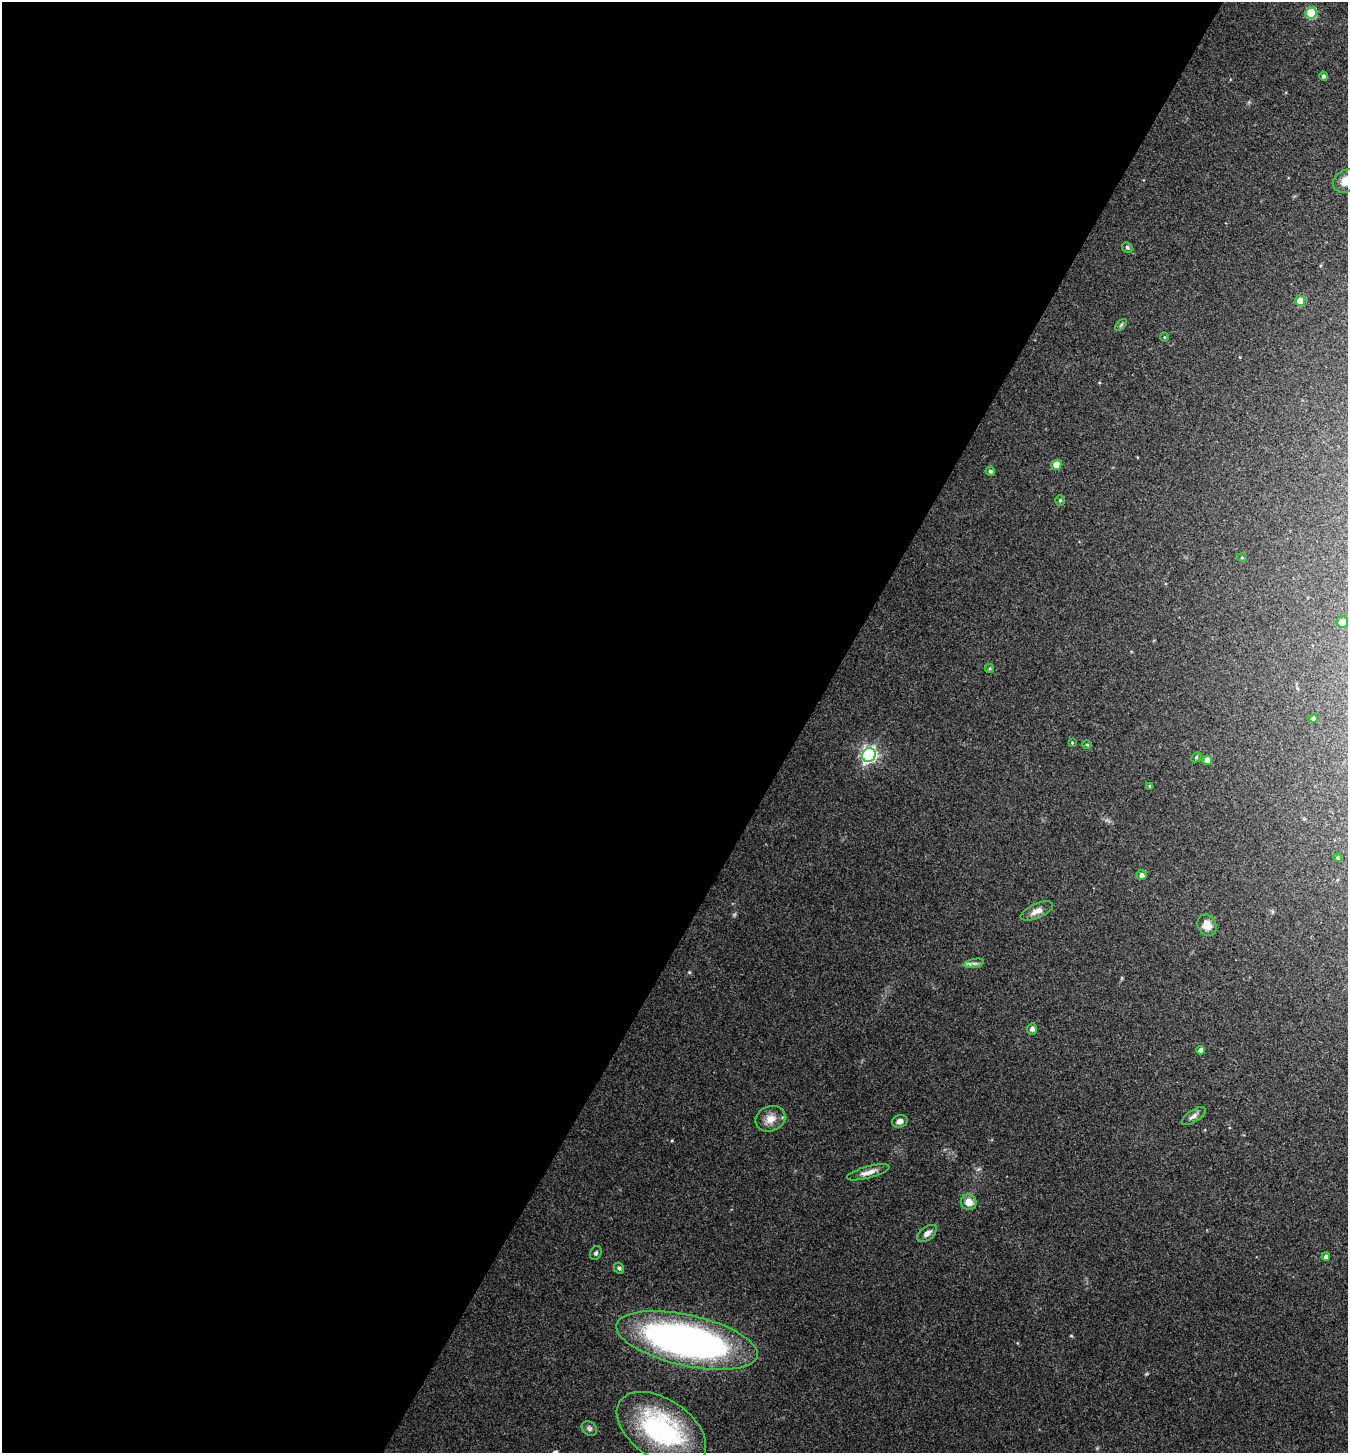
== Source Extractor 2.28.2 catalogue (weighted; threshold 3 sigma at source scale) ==
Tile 5 of 4 x 4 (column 1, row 2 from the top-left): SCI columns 150-1495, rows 2909-4359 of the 5820 x 5813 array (HDU 1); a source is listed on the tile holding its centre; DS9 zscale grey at full resolution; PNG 1350 x 1455 px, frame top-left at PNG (2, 2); each listed source drawn as its Kron ellipse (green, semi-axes under 4 px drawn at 4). Shown black and unused: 60% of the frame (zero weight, under 3 of 4 exposures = <1% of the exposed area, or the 3 px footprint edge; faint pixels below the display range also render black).
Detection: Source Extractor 2.28.2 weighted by HDU 2 'WHT'; one run over the whole footprint, this tile lists its part. Background 0.0707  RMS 0.0055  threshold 0.0246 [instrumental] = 3 sigma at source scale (4.5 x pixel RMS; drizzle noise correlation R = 1.50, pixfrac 1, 0.05/0.05 arcsec/px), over >= 5 px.
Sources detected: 40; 1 inside a brighter listed object's ellipse — not listed separately; the other 39 listed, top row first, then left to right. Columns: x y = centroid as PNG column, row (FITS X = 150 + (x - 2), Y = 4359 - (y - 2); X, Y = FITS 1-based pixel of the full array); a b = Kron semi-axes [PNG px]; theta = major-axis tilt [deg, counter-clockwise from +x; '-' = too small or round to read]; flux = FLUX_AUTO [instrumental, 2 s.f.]
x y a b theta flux
1311 13 5 5 - 34
1323 76 4 4 - 1.1
1346 181 14 10 34 6.1
1127 247 5 5 - 0.95
1300 301 5 5 - 11
1121 325 7 4 46 0.89
1164 337 5 3 - 0.5
1056 465 5 5 - 6.9
990 471 5 4 - 1.3
1060 500 5 4 - 0.95
1242 558 5 3 - 0.5
1342 622 6 5 - 3.8
990 668 5 4 - 0.75
1313 718 4 4 - 1.3
1072 743 4 3 - 0.51
1087 745 4 3 - 0.52
869 755 7 6 - 160
1196 757 5 3 - 0.65
1207 760 5 4 - 5.9
1150 786 4 3 - 0.77
1338 858 4 4 - 0.92
1142 875 5 5 - 1.8
1037 911 17 7 24 4
1207 925 11 9 -62 5.3
974 963 10 4 13 1.5
1032 1029 5 5 - 2.1
1201 1050 4 4 - 2
1194 1116 14 6 33 2.3
770 1119 15 12 22 5.9
900 1121 8 6 17 2.8
868 1172 22 6 15 4
969 1202 8 7 - 5.2
927 1233 11 6 38 2.5
596 1253 7 5 62 1.2
1326 1257 4 4 - 1.6
619 1268 6 5 - 1
687 1340 72 25 -13 240
589 1429 8 6 -37 1.4
661 1429 50 30 -34 73
Isophote crosses this tile's border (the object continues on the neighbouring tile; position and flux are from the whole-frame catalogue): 1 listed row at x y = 1346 181